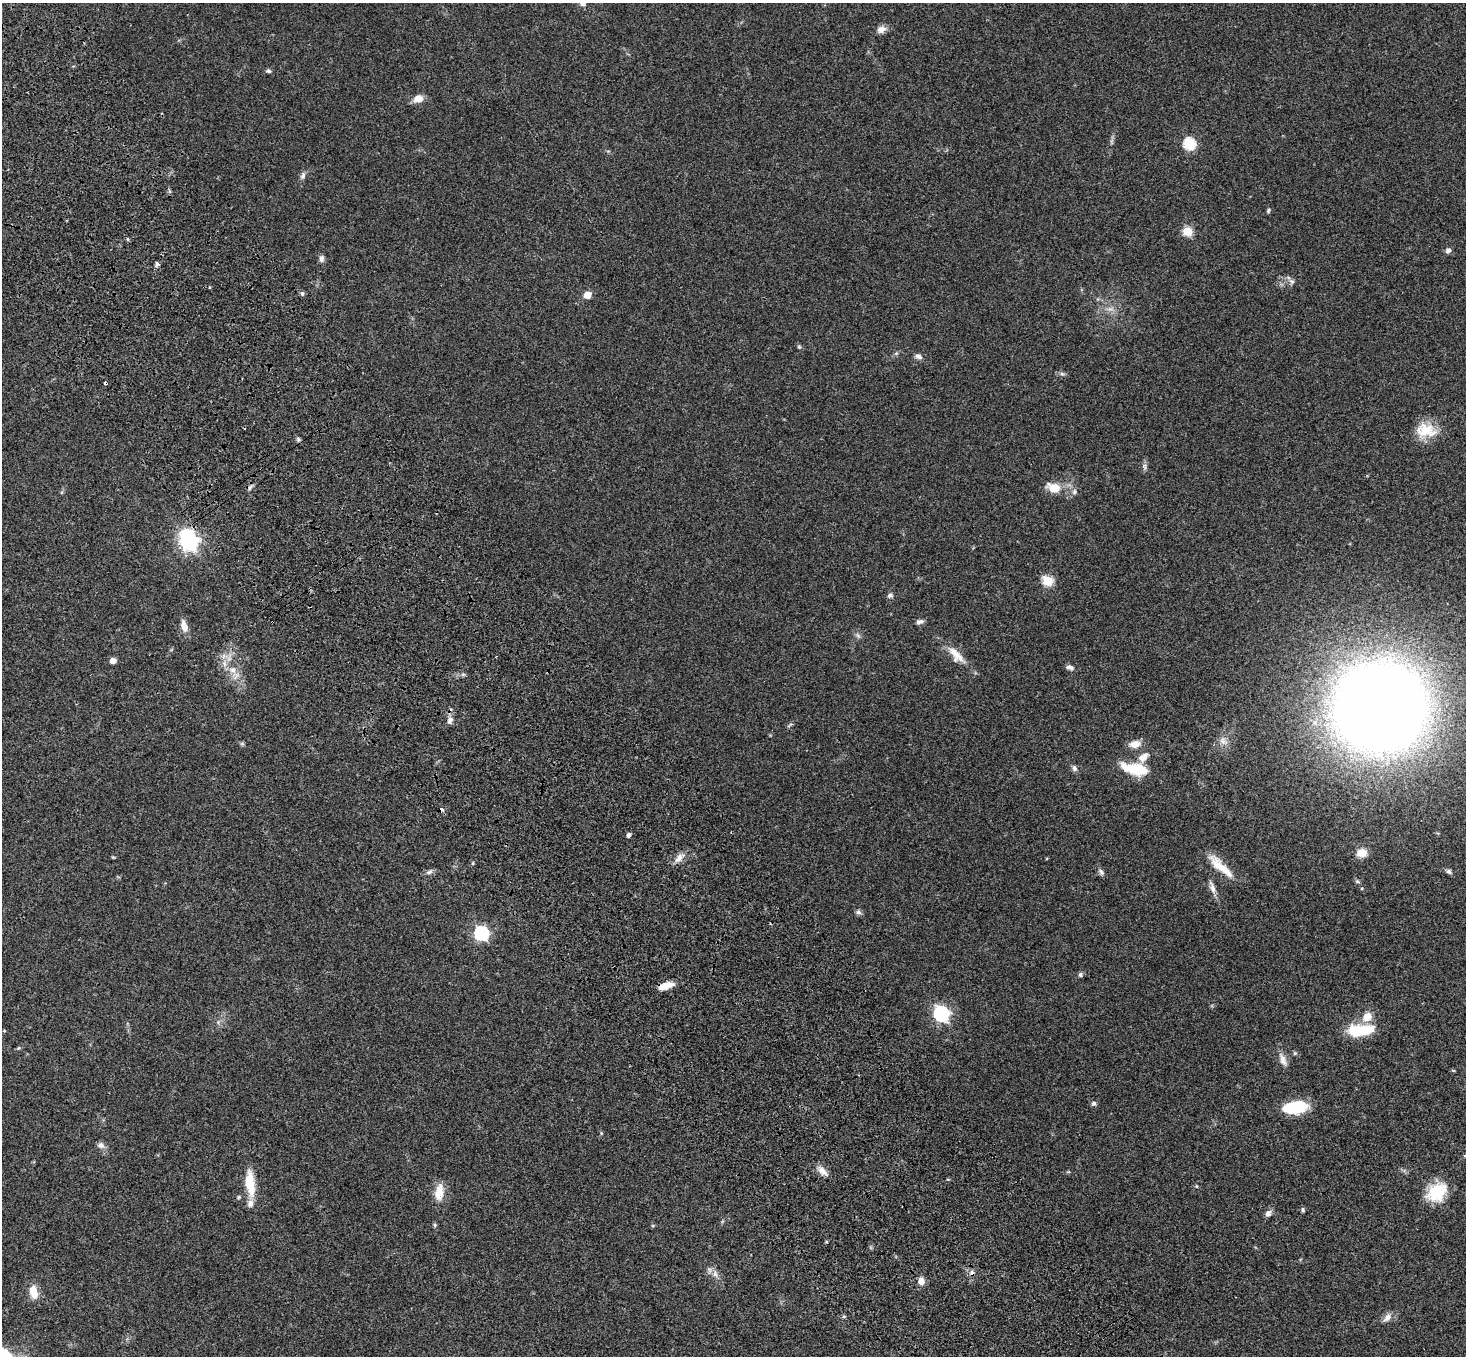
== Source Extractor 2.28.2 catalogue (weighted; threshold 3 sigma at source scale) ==
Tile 11 of 4 x 4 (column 3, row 3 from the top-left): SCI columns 3038-4501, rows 1731-3084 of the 6070 x 6030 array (HDU 1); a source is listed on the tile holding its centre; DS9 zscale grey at full resolution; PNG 1468 x 1358 px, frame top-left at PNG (2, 3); no overlay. Shown black and unused: <1% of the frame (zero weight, under 3 of 4 exposures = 6% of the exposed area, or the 3 px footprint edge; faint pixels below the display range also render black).
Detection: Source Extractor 2.28.2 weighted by HDU 2 'WHT'; one run over the whole footprint, this tile lists its part. Background 0.0472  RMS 0.0052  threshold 0.0234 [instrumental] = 3 sigma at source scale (4.5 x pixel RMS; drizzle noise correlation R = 1.50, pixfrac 1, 0.05/0.05 arcsec/px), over >= 5 px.
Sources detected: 95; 1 inside a brighter object's white glare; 2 cosmic-ray / hot-pixel residue — not listed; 3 inside a brighter listed object's ellipse — not listed separately; the other 89 listed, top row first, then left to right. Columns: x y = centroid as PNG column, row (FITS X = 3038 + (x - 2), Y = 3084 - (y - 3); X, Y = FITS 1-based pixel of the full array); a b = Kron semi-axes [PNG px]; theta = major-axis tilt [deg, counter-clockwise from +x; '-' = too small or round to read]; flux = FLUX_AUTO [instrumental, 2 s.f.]
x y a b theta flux
881 29 11 9 13 3.1
268 71 7 5 -5 1.1
418 98 10 8 14 5.2
1111 141 7 4 71 1
1189 144 6 6 - 52
303 176 10 6 70 1.8
1268 211 6 5 - 0.82
1187 231 5 5 - 26
128 239 5 3 - 0.51
1448 250 7 6 - 1.7
321 259 9 6 90 1.8
157 264 8 5 88 1.1
1292 281 8 6 -48 1.6
302 293 6 5 - 1
587 295 7 6 - 5.7
1110 309 11 6 7 2.4
799 347 5 5 - 0.68
896 353 6 5 - 0.85
918 356 10 7 -23 1.9
1062 374 6 5 - 1
1426 430 28 18 -7 13
298 439 6 5 - 0.94
1144 466 9 5 -84 1.4
250 487 9 4 63 1.2
1054 488 10 7 -15 12
1074 492 8 7 - 1.6
188 541 7 7 - 230
1047 581 6 5 - 35
890 596 8 6 16 1.3
920 622 10 5 12 1.7
184 626 12 6 -76 5.2
858 636 7 5 -45 1.1
956 655 31 12 -47 8.6
113 661 5 4 - 4.4
224 663 10 6 -84 2.7
1070 667 10 6 -17 1.8
233 670 10 10 - 4.3
463 674 7 4 18 0.92
1380 707 58 55 12 1100
450 720 11 7 65 2.5
790 725 11 3 41 0.83
1223 741 14 9 -46 3.3
242 744 6 5 - 0.77
1135 744 15 9 7 4.6
1143 757 21 10 51 5.8
1074 768 8 6 -74 1.6
1137 770 20 10 -12 19
442 809 4 4 - 2.1
629 835 5 4 - 1.4
1362 853 14 11 0 5.1
113 857 4 3 - 0.5
679 858 15 8 52 3.7
473 863 5 3 - 0.5
1220 866 36 10 -42 12
429 872 10 6 28 1.6
1101 872 10 6 -55 1.5
1449 872 8 6 -31 1.3
1357 881 7 5 -18 0.83
1212 887 19 7 -73 3.1
858 912 8 6 -41 1.4
481 933 6 6 - 94
1080 975 7 6 - 1.1
666 986 17 7 16 5.7
941 1014 7 6 - 140
1367 1017 14 11 38 5.7
1360 1030 29 12 4 20
18 1048 5 4 - 0.6
1295 1053 6 5 - 0.82
1283 1060 20 8 -66 3.7
1453 1070 6 3 -19 0.48
1094 1103 6 5 - 1.4
1295 1107 22 11 7 27
101 1145 10 8 -21 2.2
823 1171 16 8 -42 3.8
948 1179 5 3 - 0.43
250 1183 32 10 -84 13
1196 1186 5 4 - 0.55
439 1192 23 11 82 7.4
1437 1192 25 19 44 17
239 1197 5 4 - 0.66
1303 1210 6 5 - 0.85
1268 1213 8 6 47 2.4
435 1225 5 5 - 0.77
653 1226 5 3 - 0.5
715 1274 11 7 -73 2.5
921 1281 7 7 - 4
34 1292 16 9 -79 6.7
1387 1317 12 7 46 2.9
7 1356 37 13 -39 21
Overlapping masked pixels (flux is a lower limit): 2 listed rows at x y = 442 809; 666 986
Isophote crosses this tile's border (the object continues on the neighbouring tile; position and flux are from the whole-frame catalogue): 1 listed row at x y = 7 1356